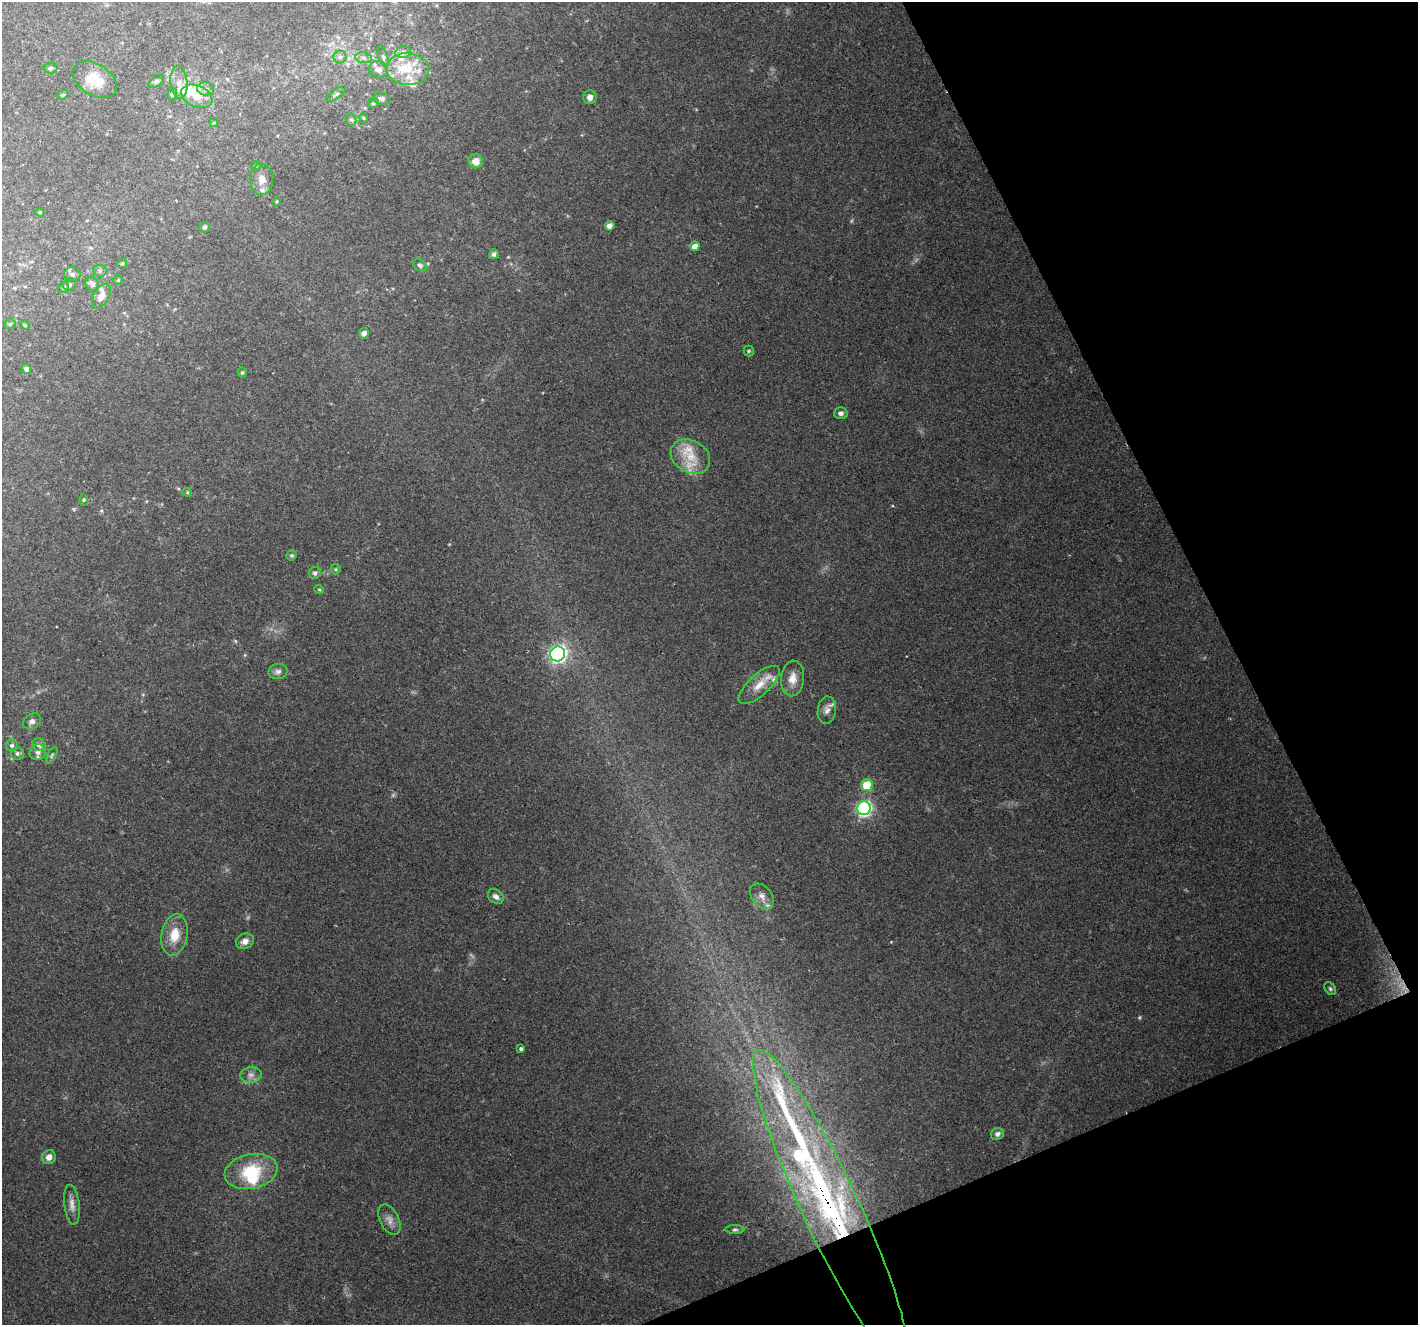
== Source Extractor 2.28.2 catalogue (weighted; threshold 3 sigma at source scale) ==
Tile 12 of 4 x 4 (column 4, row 3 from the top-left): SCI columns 4247-5662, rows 1413-2735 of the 5664 x 5527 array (HDU 1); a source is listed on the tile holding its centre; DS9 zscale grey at full resolution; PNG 1420 x 1327 px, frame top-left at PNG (2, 2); each listed source drawn as its Kron ellipse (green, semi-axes under 4 px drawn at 4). Shown black and unused: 21% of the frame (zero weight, under 2 of 3 exposures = <1% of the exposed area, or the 3 px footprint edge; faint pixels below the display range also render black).
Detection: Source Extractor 2.28.2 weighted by HDU 2 'WHT'; one run over the whole footprint, this tile lists its part. Background 0.232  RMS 0.0094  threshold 0.0423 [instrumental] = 3 sigma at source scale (4.5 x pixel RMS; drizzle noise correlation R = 1.50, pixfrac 1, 0.0396/0.0396 arcsec/px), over >= 5 px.
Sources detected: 96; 2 too faint to see at this stretch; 4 inside a brighter object's white glare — neither listed nor drawn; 10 inside a brighter listed object's ellipse — not listed separately; the other 80 listed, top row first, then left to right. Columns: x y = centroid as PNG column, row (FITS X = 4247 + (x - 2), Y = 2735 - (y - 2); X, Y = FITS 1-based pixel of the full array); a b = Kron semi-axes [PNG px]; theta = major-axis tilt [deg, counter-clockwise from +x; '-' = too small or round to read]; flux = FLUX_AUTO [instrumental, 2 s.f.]
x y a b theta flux
403 52 8 5 12 3.2
340 57 6 6 - 2.5
383 57 11 5 -72 2.3
364 58 8 5 -7 2.7
50 68 7 5 2 2
378 69 9 8 - 5.4
408 69 21 16 -3 25
95 79 24 15 -31 23
156 81 9 5 36 2.3
179 83 16 8 -85 8.4
206 89 8 6 -5 3.6
336 94 12 3 36 2
63 95 6 4 21 1.5
172 95 6 5 - 1.8
197 96 16 10 -23 17
590 97 7 7 - 4.2
382 99 8 6 -14 3
373 103 6 4 21 1.5
364 118 5 4 - 1.1
351 120 6 5 - 2.1
214 123 4 3 - 0.9
476 161 7 7 - 9
256 166 5 3 - 0.9
262 179 15 11 -88 9.4
276 201 5 4 - 1.1
40 212 4 3 - 1.2
610 226 5 5 - 5.6
204 227 5 5 - 2.1
695 246 5 4 - 6.4
494 254 5 4 - 2.7
122 264 5 4 - 1.2
420 265 8 5 -37 2.1
100 271 6 6 - 2.3
72 274 8 7 - 4
118 280 5 4 - 0.98
92 284 7 6 - 4.4
69 285 6 6 - 2.1
64 287 6 5 - 1.8
101 296 13 7 61 7.9
10 324 6 5 - 1.4
25 325 5 4 - 1.1
364 333 5 5 - 4.2
749 351 5 5 - 1.3
26 369 5 4 - 3.4
242 372 5 4 - 1.2
841 413 7 6 - 3.5
690 456 21 16 -29 23
187 492 4 4 - 1
84 500 5 3 - 0.96
292 555 5 5 - 1.5
336 569 5 5 - 1.2
315 573 6 5 - 2.8
319 589 5 3 - 0.92
558 654 7 7 - 280
278 671 9 7 12 3.3
793 678 18 11 85 11
759 685 26 10 42 15
827 710 14 9 82 5.9
32 721 9 7 31 3.9
12 745 6 6 - 2.3
39 745 7 6 - 3.9
38 752 8 7 - 3.5
17 753 6 6 - 2.4
52 755 9 3 61 1.7
867 785 6 5 - 37
864 808 7 6 - 200
496 896 9 6 -38 3.9
762 896 14 10 -49 7.1
175 935 21 13 80 18
245 941 9 7 24 5.8
1330 989 7 5 -50 1.7
521 1049 4 3 - 4
251 1075 11 7 8 5.1
997 1134 7 5 33 3.4
49 1157 7 6 - 5.9
251 1171 27 17 12 42
72 1205 20 7 -83 6.7
830 1207 173 28 -65 410
389 1220 16 9 -64 6.8
735 1230 9 4 0 1.7
Overlapping masked pixels (flux is a lower limit): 1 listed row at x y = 830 1207
Unlisted compact peaks at least as high as the median listed source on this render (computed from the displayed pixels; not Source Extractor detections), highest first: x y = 1140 1017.